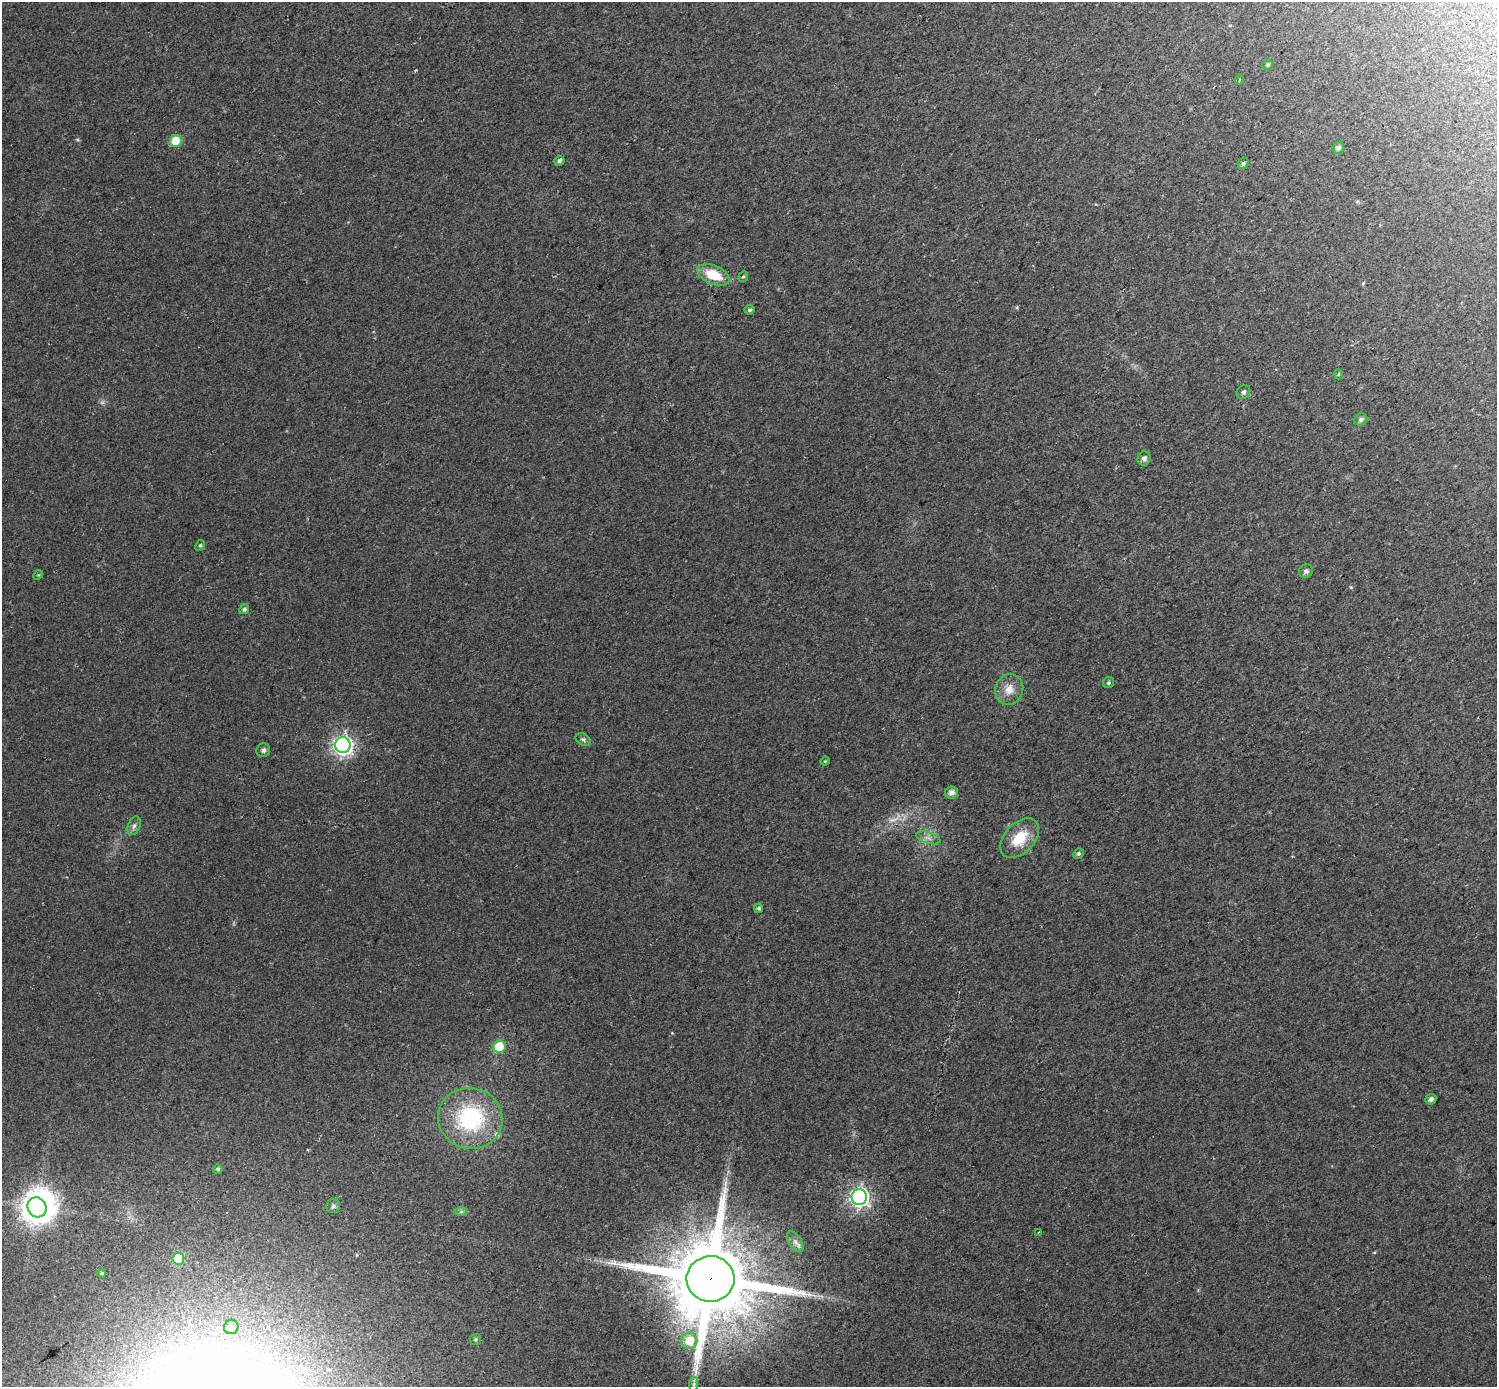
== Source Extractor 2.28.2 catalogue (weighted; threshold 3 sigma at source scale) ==
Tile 10 of 4 x 4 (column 2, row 3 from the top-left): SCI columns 1556-3050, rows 1608-2992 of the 6105 x 6047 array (HDU 1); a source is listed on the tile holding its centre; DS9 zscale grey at full resolution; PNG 1499 x 1389 px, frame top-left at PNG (2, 2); each listed source drawn as its Kron ellipse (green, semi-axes under 4 px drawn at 4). Shown black and unused: <1% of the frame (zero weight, under 2 of 3 exposures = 4% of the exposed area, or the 3 px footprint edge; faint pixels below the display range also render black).
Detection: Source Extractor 2.28.2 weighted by HDU 2 'WHT'; one run over the whole footprint, this tile lists its part. Background 0.0303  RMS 0.01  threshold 0.047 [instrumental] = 3 sigma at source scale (4.5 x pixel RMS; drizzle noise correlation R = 1.50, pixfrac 1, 0.0396/0.0396 arcsec/px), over >= 5 px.
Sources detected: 51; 2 too faint to see at this stretch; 1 inside a brighter object's white glare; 1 long thin detection or spike segment (spike, bleed or trail) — neither listed nor drawn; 1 inside a brighter listed object's ellipse — not listed separately; the other 46 listed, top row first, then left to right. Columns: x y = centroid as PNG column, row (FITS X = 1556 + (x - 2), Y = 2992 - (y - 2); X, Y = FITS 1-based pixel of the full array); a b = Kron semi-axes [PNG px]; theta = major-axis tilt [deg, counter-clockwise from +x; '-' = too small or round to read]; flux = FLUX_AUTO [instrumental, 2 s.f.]
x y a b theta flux
1268 65 5 5 - 2
1239 80 5 3 - 0.81
176 141 6 6 - 36
1338 148 6 5 - 3.4
559 161 5 5 - 2.9
1243 163 6 5 - 2.1
713 275 17 9 -23 24
743 277 5 4 - 1.4
749 310 5 4 - 1.7
1338 374 5 3 - 0.9
1243 392 7 6 - 2.5
1361 420 6 6 - 3.1
1144 458 7 6 - 3.5
200 545 5 4 - 1.5
1306 571 7 6 - 3.2
38 575 5 4 - 1.1
244 609 5 4 - 2.5
1109 683 6 5 - 2.1
1009 689 15 14 - 12
583 739 8 5 -30 2.5
343 745 8 7 - 450
263 750 7 6 - 2.9
825 761 4 3 - 1
951 792 6 6 - 4.8
134 826 10 6 68 3.3
928 838 13 5 -17 4.4
1020 838 23 15 47 28
1078 854 5 5 - 2
759 908 5 4 - 2.4
499 1047 6 6 - 46
1431 1099 5 5 - 3.4
470 1118 32 30 -14 99
218 1169 5 4 - 1.9
859 1197 8 7 - 430
333 1206 7 7 - 2.6
37 1207 10 9 - 1500
461 1212 7 4 1 1.8
1038 1232 3 2 - 0.78
795 1242 11 6 -58 4.4
178 1258 6 6 - 50
102 1273 4 4 - 1.5
710 1279 24 23 - 14000
231 1327 7 7 - 3.5
475 1339 5 5 - 1.8
689 1341 8 8 - 19
694 1384 7 4 89 2.4
Overlapping masked pixels (flux is a lower limit): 1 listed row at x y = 710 1279